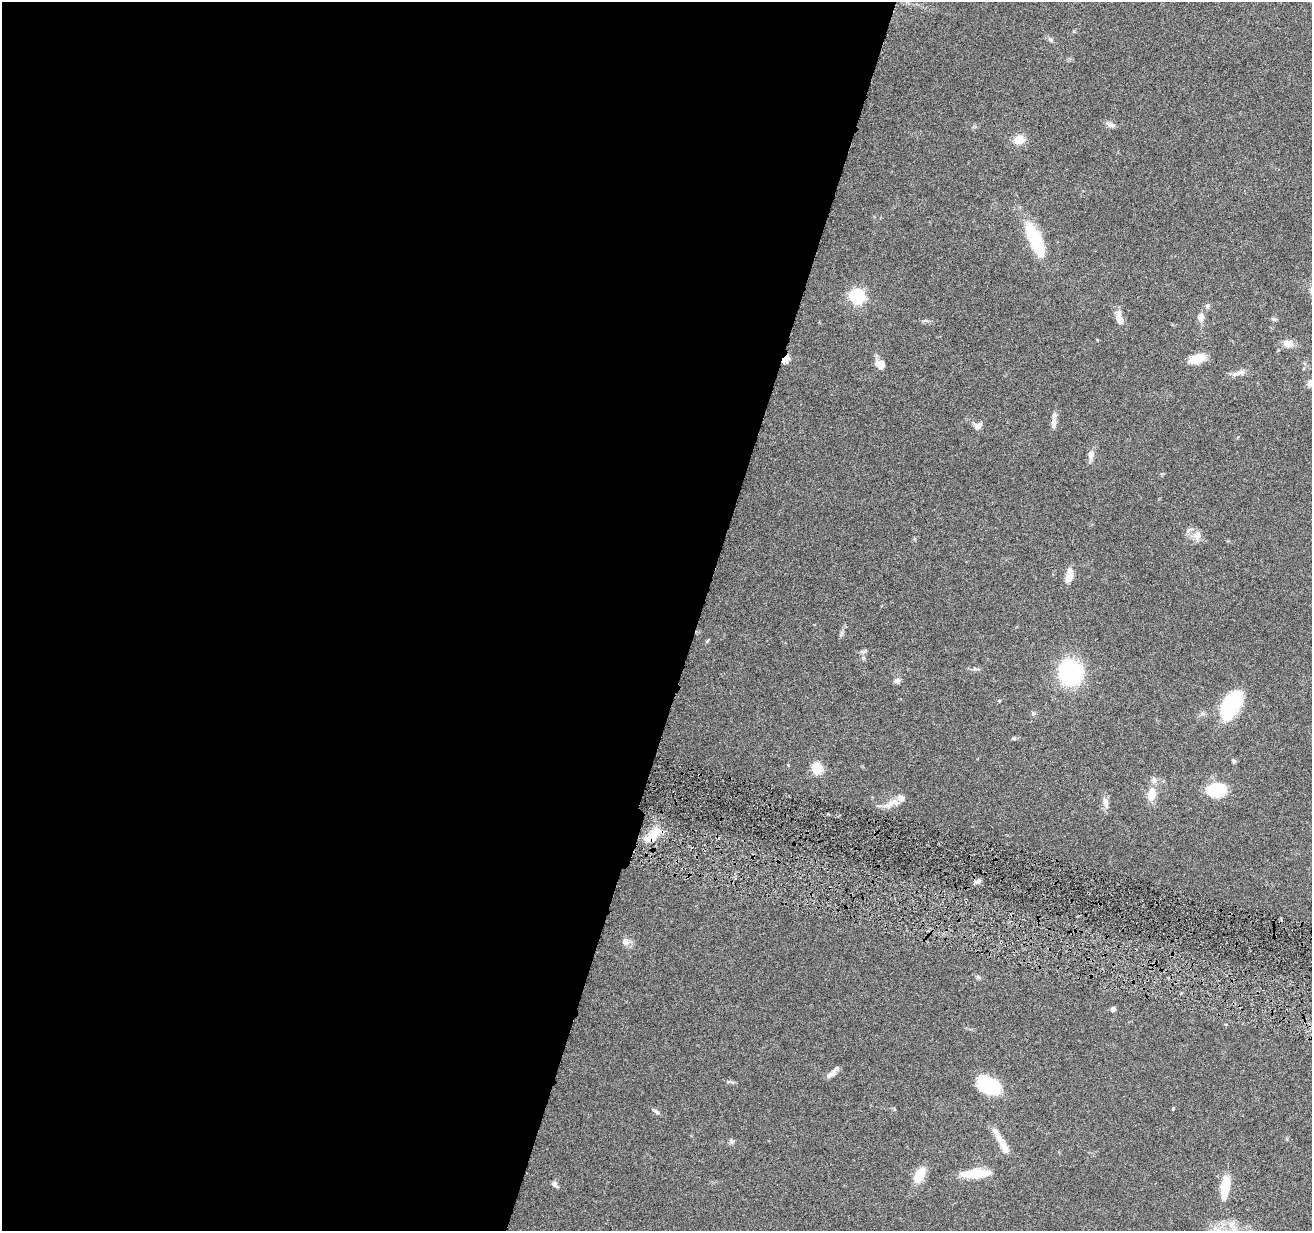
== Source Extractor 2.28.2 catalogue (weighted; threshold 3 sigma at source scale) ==
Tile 5 of 4 x 4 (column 1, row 2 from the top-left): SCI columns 3-1312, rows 2712-3940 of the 5244 x 5297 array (HDU 1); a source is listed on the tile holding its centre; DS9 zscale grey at full resolution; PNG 1314 x 1233 px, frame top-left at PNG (2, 2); no overlay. Shown black and unused: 53% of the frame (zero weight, under 4 of 8 exposures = <1% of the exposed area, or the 3 px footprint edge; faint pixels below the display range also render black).
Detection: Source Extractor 2.28.2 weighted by HDU 2 'WHT'; one run over the whole footprint, this tile lists its part. Background 0.0595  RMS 0.0042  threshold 0.0172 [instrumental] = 3 sigma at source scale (4.09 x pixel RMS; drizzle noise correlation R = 1.36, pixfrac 0.8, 0.05/0.05 arcsec/px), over >= 5 px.
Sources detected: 51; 1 inside a brighter object's white glare — not listed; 3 inside a brighter listed object's ellipse — not listed separately; the other 47 listed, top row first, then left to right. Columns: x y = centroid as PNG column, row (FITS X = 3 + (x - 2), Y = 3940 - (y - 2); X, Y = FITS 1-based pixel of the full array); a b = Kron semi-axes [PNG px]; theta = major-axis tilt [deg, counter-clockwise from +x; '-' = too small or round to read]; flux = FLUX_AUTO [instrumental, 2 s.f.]
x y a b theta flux
1050 39 9 4 -45 0.85
1110 124 12 6 -17 1.5
1019 139 11 10 - 4.7
1033 237 39 14 -69 18
857 296 6 6 - 86
1207 306 6 5 - 0.78
1119 317 16 7 -74 3.7
1201 317 7 6 - 3.4
1273 319 7 5 -18 0.77
1288 343 13 9 -6 3.4
785 359 8 4 37 13
1197 359 20 9 19 6
880 364 12 9 -24 3
1242 373 11 8 -11 1.8
1311 382 13 7 45 2.4
1054 422 17 6 88 2.3
978 426 11 7 37 1.8
1091 455 11 8 85 2.1
1197 535 12 10 75 2.9
1069 575 16 7 78 4.5
863 658 6 6 - 0.73
1070 672 20 18 -84 42
897 681 8 7 - 1.2
999 701 5 3 - 0.35
1230 704 29 14 59 33
1033 713 6 4 -45 0.56
1014 738 5 5 - 0.54
1234 761 6 4 -48 0.58
817 768 10 9 - 8.5
1217 790 14 10 -1 20
1152 795 15 9 78 5.5
1106 802 15 7 -74 2.1
895 803 14 9 -20 3.1
653 835 23 10 44 6.6
977 882 8 5 26 1.2
625 941 9 8 - 2.2
978 977 6 5 - 0.66
1113 1009 4 4 - 1.9
832 1074 18 6 32 2
988 1085 23 13 -27 27
656 1111 12 4 -32 1.1
731 1142 8 4 -82 0.76
1003 1144 34 8 -61 5.5
973 1174 31 10 3 9.3
919 1175 18 10 65 7.6
554 1184 8 6 -46 1.2
1225 1187 23 9 83 10
Overlapping masked pixels (flux is a lower limit): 2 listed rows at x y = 785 359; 653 835
Isophote crosses this tile's border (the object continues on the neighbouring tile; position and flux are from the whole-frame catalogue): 1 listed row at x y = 1311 382
Unlisted compact peaks at least as high as the median listed source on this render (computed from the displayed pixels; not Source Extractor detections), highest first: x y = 1173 1109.